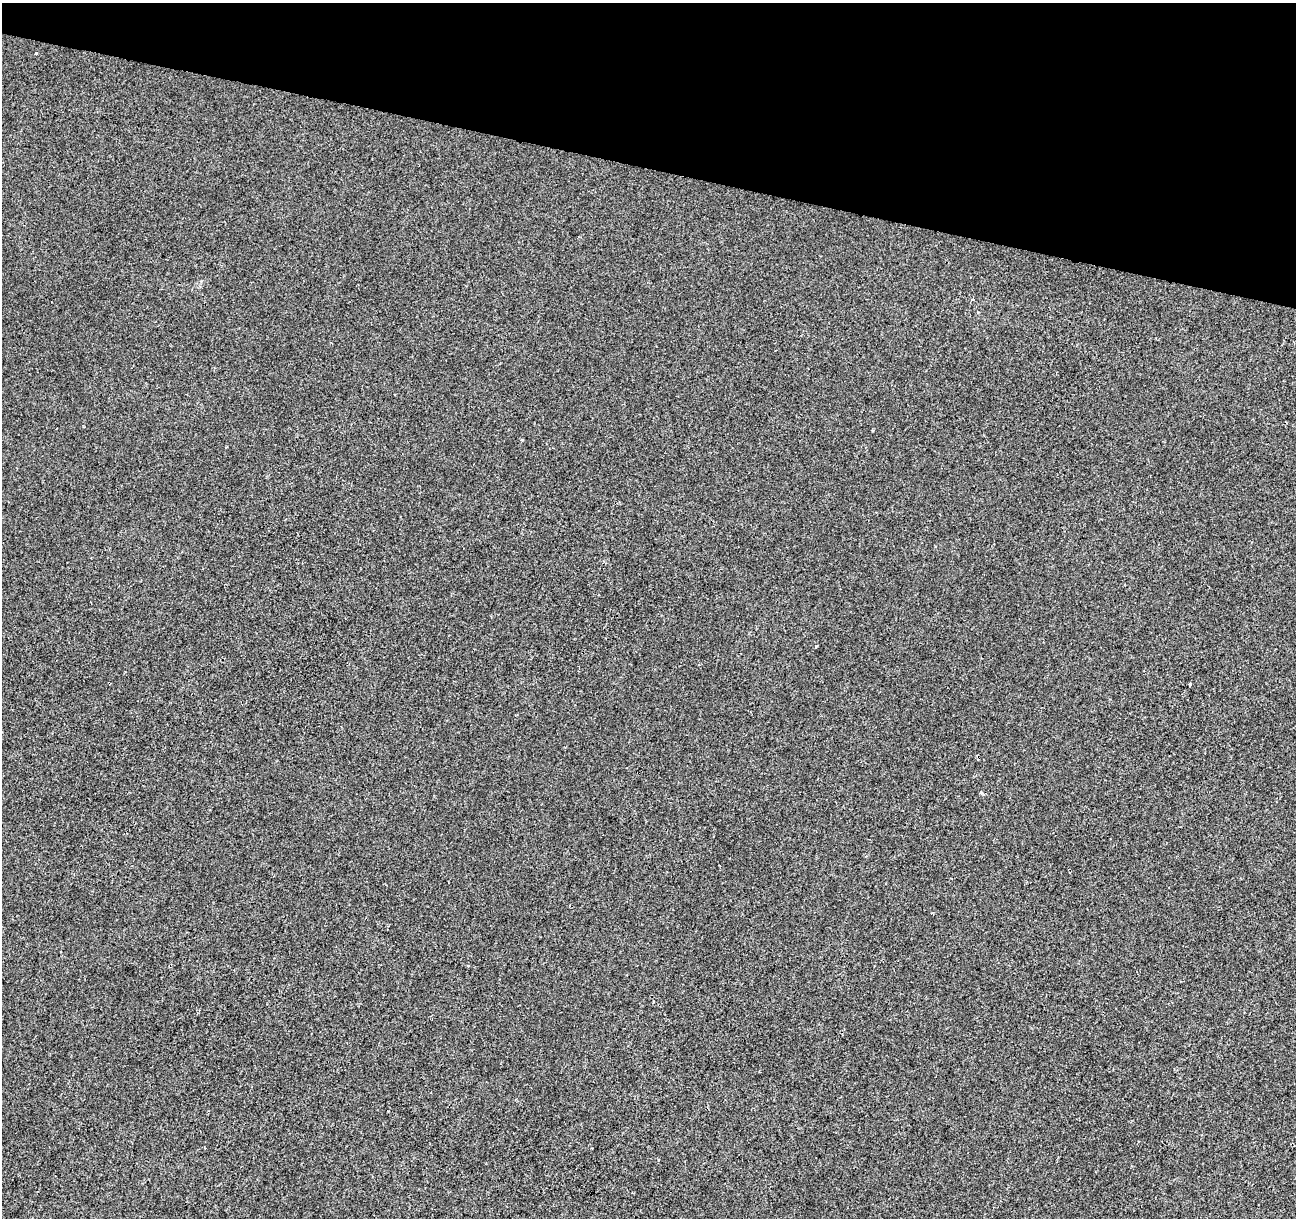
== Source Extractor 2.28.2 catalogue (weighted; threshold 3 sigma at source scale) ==
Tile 2 of 4 x 4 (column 2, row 1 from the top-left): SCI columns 1295-2588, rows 3866-5081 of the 5184 x 5363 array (HDU 1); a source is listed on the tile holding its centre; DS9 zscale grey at full resolution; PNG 1298 x 1220 px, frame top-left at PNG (2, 3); no overlay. Shown black and unused: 14% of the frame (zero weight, under 2 of 3 exposures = <1% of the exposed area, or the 3 px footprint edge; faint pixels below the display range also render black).
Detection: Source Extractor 2.28.2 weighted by HDU 2 'WHT'; one run over the whole footprint, this tile lists its part. Background -2.43e-04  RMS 0.0042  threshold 0.0191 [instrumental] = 3 sigma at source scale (4.5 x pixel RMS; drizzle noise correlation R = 1.50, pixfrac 1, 0.0396/0.0396 arcsec/px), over >= 5 px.
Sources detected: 8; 1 cosmic-ray / hot-pixel residue — not listed; the other 7 listed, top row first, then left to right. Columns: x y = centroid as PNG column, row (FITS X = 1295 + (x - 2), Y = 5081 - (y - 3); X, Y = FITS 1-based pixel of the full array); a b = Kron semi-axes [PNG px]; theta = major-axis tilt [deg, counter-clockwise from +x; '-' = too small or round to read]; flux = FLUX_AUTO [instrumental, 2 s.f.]
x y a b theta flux
36 53 3 3 - 0.64
973 300 5 3 - 0.49
522 440 5 3 - 0.44
816 646 4 2 - 0.36
1190 684 4 3 - 2.7
981 793 5 3 - 0.51
60 952 3 3 - 0.74